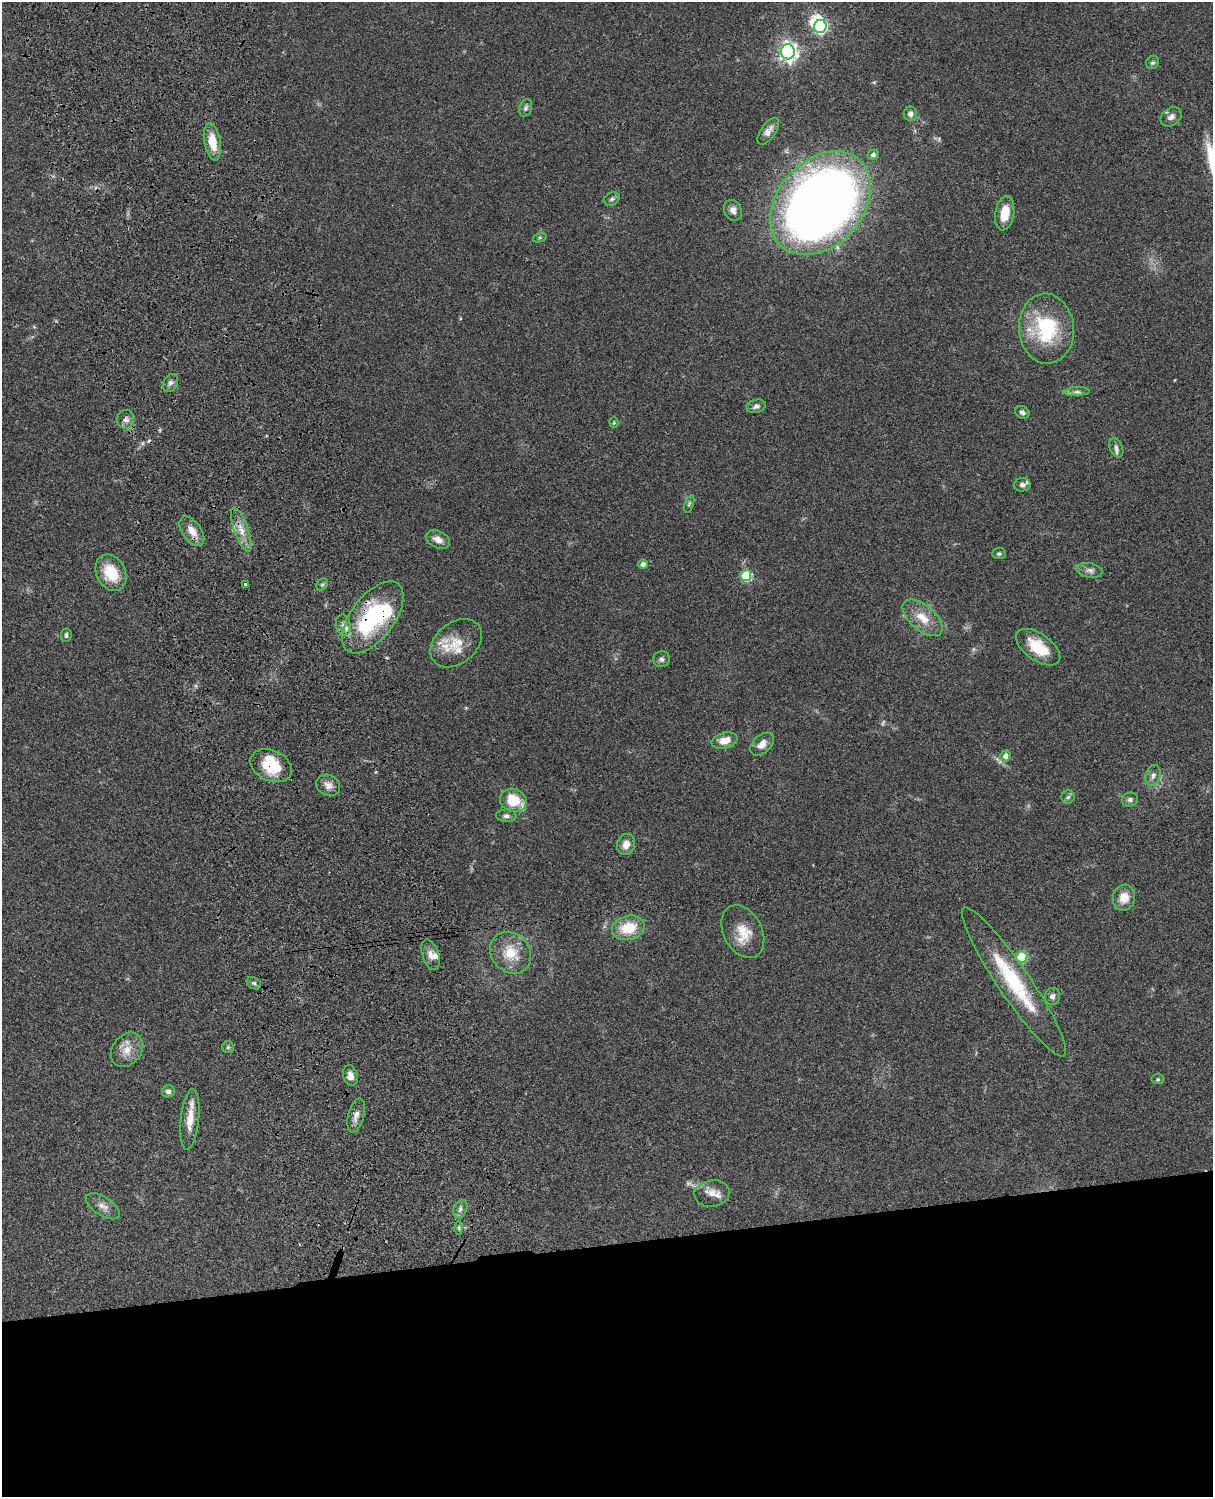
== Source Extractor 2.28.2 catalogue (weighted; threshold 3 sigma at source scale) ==
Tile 11 of 4 x 3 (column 3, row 3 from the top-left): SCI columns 2545-3755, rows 276-1770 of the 5086 x 4923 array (HDU 1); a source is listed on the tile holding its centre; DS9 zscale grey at full resolution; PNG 1215 x 1499 px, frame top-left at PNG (2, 2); each listed source drawn as its Kron ellipse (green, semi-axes under 4 px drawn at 4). Shown black and unused: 17% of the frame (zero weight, under 3 of 4 exposures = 6% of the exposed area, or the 3 px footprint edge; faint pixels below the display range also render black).
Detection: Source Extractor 2.28.2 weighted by HDU 2 'WHT'; one run over the whole footprint, this tile lists its part. Background 0.0761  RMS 0.0059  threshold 0.0264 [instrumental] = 3 sigma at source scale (4.5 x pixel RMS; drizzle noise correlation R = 1.50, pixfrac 1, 0.05/0.05 arcsec/px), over >= 5 px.
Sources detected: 84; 2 too faint to see at this stretch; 2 inside a brighter object's white glare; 1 cosmic-ray / hot-pixel residue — neither listed nor drawn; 7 inside a brighter listed object's ellipse — not listed separately; the other 72 listed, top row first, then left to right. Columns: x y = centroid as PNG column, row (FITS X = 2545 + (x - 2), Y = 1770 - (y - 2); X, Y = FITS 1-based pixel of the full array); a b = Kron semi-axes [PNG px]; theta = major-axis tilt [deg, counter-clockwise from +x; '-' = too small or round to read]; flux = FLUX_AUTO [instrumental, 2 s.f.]
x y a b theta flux
820 26 6 6 - 100
788 52 7 7 - 280
1152 63 7 6 - 1.2
526 108 9 6 71 1.6
910 114 7 7 - 2.3
1171 117 11 8 36 2.9
768 131 15 7 55 3.6
213 142 19 8 -80 11
873 155 5 5 - 1.8
612 199 8 6 30 1.6
821 203 58 42 48 680
733 210 11 8 -63 2.9
1005 213 17 9 81 11
540 238 7 4 20 0.84
1046 329 35 27 -85 46
170 383 10 7 61 2
1077 392 13 4 3 2.2
756 406 10 6 14 1.9
1022 412 7 6 - 2.1
126 419 9 8 - 2.8
614 423 5 4 - 0.66
1116 448 10 6 -65 2
1022 485 8 6 4 1.9
689 504 9 4 71 1
241 530 23 7 -70 7
192 531 17 9 -54 6.8
438 540 13 8 -25 4.7
999 554 7 5 2 1.2
643 564 4 4 - 2.4
1090 570 13 7 -10 3.2
111 573 19 14 -63 17
746 576 5 5 - 37
245 584 3 3 - 2.7
322 585 6 5 - 0.98
373 617 42 21 53 66
923 618 24 12 -41 12
343 625 11 7 -78 3.5
66 635 7 5 84 1.3
456 643 29 20 40 14
1038 647 25 13 -36 18
661 659 8 8 - 2
725 741 13 7 14 7.1
762 744 14 9 44 4.7
1006 756 5 5 - 3
271 766 22 15 -24 19
1153 775 11 7 73 2.7
328 785 12 10 -29 4
1068 797 6 6 - 1.3
513 800 13 11 -19 15
1130 800 8 7 - 1.9
506 816 10 6 -2 2.1
626 844 11 9 71 5.4
1124 898 13 11 77 7.9
628 928 17 12 12 17
743 932 28 19 -62 14
511 953 22 19 -48 16
431 955 16 8 -73 4.4
1022 957 5 5 - 33
1014 982 89 16 -56 47
254 983 8 5 -33 1.4
1052 996 8 7 - 2.3
228 1047 6 6 - 1
127 1050 19 14 53 8.1
350 1076 10 7 -76 3.6
1158 1079 6 5 - 0.87
168 1091 6 6 - 2
356 1115 17 7 74 4
190 1119 30 9 84 9.9
712 1193 17 13 8 6.6
103 1206 19 9 -32 4.7
460 1209 9 6 65 2.2
459 1228 6 4 -89 0.95
Overlapping masked pixels (flux is a lower limit): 4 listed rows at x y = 821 203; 126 419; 373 617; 271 766